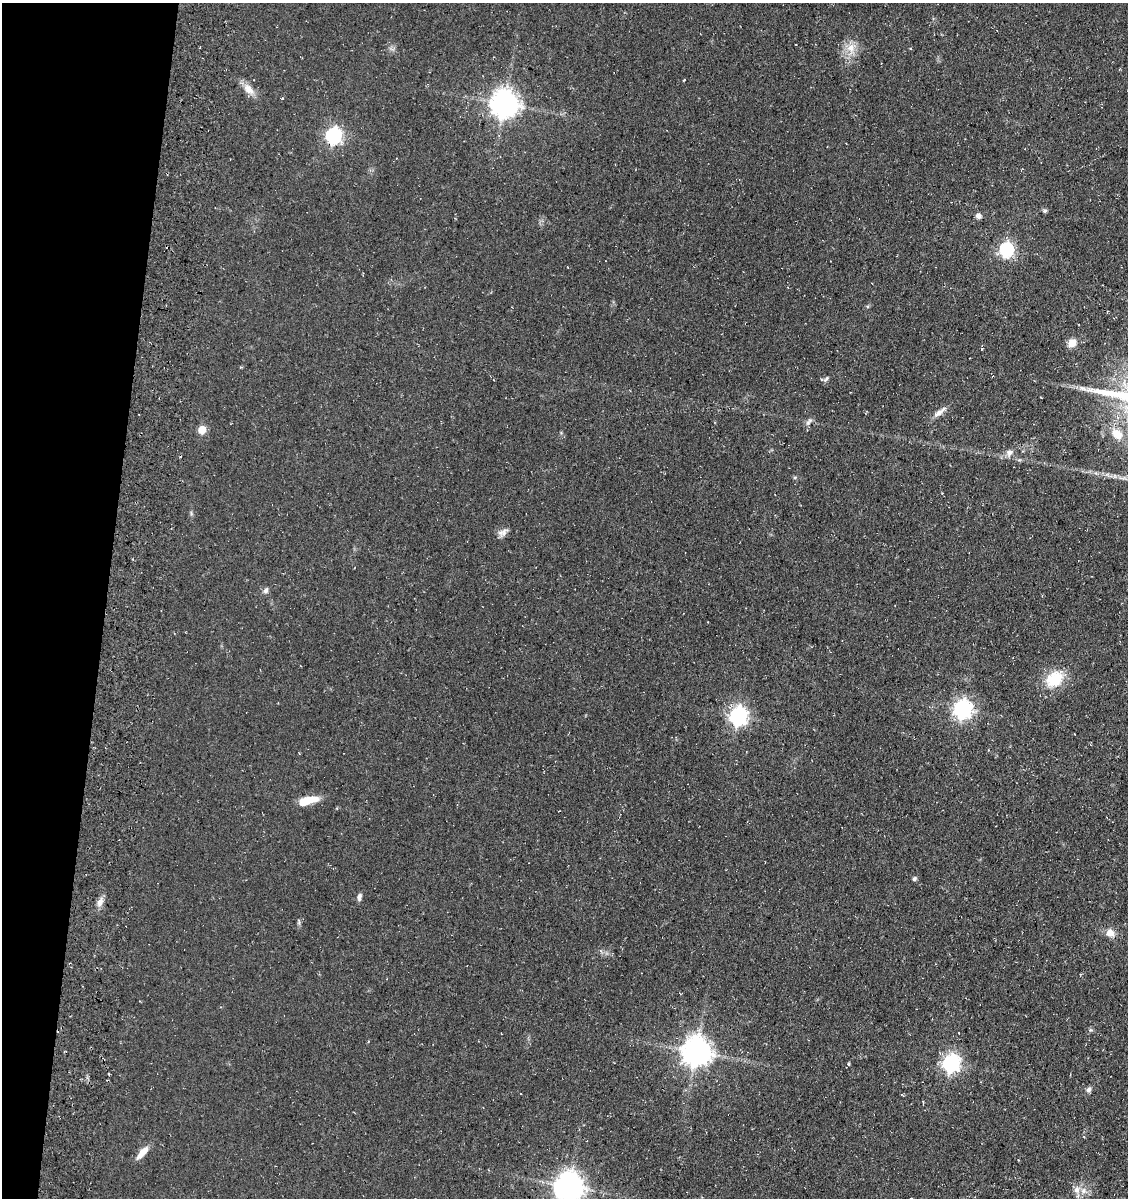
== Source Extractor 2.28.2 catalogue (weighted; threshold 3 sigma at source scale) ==
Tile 9 of 4 x 4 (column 1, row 3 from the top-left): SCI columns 350-1475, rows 1346-2541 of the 5093 x 5080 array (HDU 1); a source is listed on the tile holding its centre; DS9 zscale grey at full resolution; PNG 1130 x 1200 px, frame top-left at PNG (2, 3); no overlay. Shown black and unused: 9% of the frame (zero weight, under 3 of 4 exposures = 11% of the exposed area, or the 3 px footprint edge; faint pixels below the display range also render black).
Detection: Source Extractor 2.28.2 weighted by HDU 2 'WHT'; one run over the whole footprint, this tile lists its part. Background 0.068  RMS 0.009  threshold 0.0407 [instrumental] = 3 sigma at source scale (4.5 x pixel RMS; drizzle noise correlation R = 1.50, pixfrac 1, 0.05/0.05 arcsec/px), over >= 5 px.
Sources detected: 41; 1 inside a brighter object's white glare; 1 cosmic-ray / hot-pixel residue — not listed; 1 inside a brighter listed object's ellipse — not listed separately; the other 38 listed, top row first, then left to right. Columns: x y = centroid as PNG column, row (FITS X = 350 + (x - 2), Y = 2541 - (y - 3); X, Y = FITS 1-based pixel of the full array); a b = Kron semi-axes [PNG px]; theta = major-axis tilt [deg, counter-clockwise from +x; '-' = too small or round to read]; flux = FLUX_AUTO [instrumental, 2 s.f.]
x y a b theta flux
851 48 15 12 -86 11
684 80 3 3 - 0.59
248 89 18 10 -48 8.5
282 98 4 2 - 0.55
504 104 9 8 - 1000
333 136 7 6 - 220
1045 211 6 5 - 1.5
978 216 7 6 - 2.8
1006 250 6 6 - 160
1072 343 10 8 34 7.4
982 349 5 3 - 0.74
826 379 9 4 45 1.7
1082 388 13 5 -14 4.2
939 412 15 7 36 5.5
808 422 12 5 56 2.7
202 430 5 5 - 24
1117 434 13 10 -43 12
1009 452 10 8 30 4.4
795 478 6 4 1 1.1
504 532 16 6 55 4
266 590 7 6 - 2.6
1054 679 26 19 37 24
962 709 7 7 - 360
738 716 7 7 - 340
307 801 21 7 15 19
914 879 5 4 - 2
359 897 8 5 78 2.7
100 902 13 8 67 4.9
1110 933 10 9 - 6.9
1090 1030 6 5 - 1.5
959 1033 3 2 - 0.5
696 1052 9 9 - 1200
951 1063 7 7 - 300
848 1064 5 4 - 1.1
1089 1090 8 5 71 2.7
142 1152 20 7 50 8
569 1187 9 8 - 1000
1077 1190 11 9 67 5.6
Overlapping masked pixels (flux is a lower limit): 1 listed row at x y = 333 136
Isophote crosses this tile's border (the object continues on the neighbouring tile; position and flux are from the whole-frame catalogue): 1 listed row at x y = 569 1187